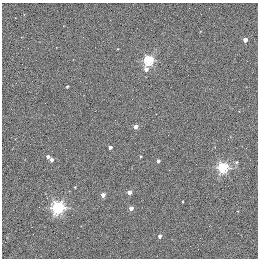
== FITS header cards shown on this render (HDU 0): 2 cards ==
NAXIS1  =                  256 / STANDARD FITS FORMAT
NAXIS2  =                  256 / STANDARD FITS FORMAT

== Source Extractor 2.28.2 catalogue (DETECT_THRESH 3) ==
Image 256 x 256 px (HDU 0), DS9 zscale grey, 1 PNG px = 1 image px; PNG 260 x 260 px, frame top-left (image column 1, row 256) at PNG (2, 3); no overlay
Background 0.44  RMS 4.9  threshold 14.6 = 3 sigma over >= 5 px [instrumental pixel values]
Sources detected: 20; all 20 listed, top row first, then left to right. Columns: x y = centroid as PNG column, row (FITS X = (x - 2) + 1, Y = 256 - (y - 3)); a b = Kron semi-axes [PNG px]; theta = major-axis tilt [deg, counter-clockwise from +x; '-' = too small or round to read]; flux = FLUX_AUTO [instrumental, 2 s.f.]
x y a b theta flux
24 14 3 3 - 180
245 40 4 3 - 2100
148 60 5 5 - 30000
146 69 6 4 -86 1700
67 87 3 2 - 440
135 127 4 3 - 2900
110 147 3 3 - 1300
140 156 3 2 - 340
48 157 4 3 - 1100
51 160 4 3 - 1300
158 161 3 3 - 890
236 162 5 4 - 460
223 168 5 5 - 38000
75 187 3 2 - 270
129 192 4 3 - 2500
103 195 4 3 - 2600
58 208 6 5 - 61000
131 208 4 3 - 2500
238 211 3 2 - 210
159 236 4 3 - 1200

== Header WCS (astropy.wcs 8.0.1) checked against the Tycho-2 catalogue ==
Header WCS as astropy/WCSLIB reads it (applying the file's SIP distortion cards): RA---TAN-SIP/DEC--TAN-SIP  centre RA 20:00:38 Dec +22:42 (300.16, +22.70 deg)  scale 1.22 arcsec/px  FOV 5.2' x 5.2'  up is +79 deg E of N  parity normal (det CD < 0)
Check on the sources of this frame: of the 20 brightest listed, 3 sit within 1.5 arcsec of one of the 5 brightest Tycho-2 stars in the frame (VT <= 11.35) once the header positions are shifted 0.47 arcsec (0.42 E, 0.21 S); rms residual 0.43 arcsec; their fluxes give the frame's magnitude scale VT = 19.66 - 2.5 log10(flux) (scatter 0.13 mag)
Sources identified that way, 3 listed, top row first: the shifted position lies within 1.5 arcsec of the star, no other Tycho-2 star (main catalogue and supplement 1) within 3.0 arcsec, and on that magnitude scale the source's flux lands within +1.5 / -3 mag of the star's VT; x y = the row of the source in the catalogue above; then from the Tycho-2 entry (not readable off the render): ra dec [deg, ICRS J2000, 3 dp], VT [Tycho-2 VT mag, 2 dp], TYC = Tycho-2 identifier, HIP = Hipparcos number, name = IAU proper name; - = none
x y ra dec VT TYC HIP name
135 127 300.159 +22.702 11.00 2141-1346-1 - -
75 187 300.142 +22.678 11.35 2141-1182-1 - -
103 195 300.137 +22.687 11.25 2141-1124-1 - -